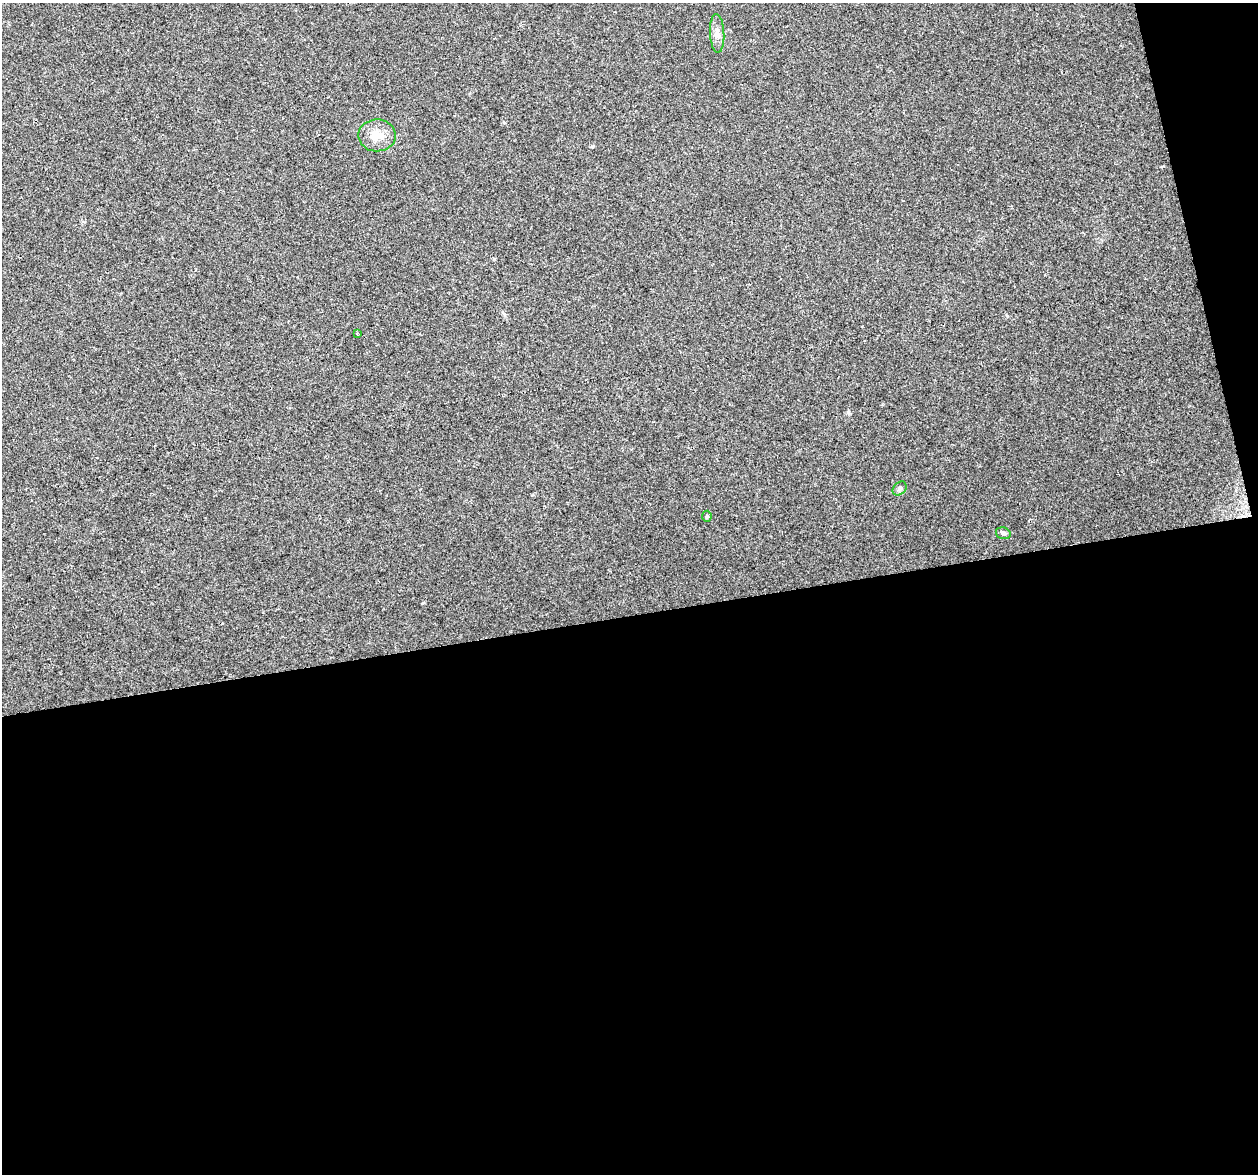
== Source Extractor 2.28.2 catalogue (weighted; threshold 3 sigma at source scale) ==
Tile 16 of 4 x 4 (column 4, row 4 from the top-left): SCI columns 3767-5022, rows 86-1257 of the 5022 x 4810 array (HDU 1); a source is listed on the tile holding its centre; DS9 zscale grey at full resolution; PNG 1260 x 1176 px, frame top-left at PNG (2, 3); each listed source drawn as its Kron ellipse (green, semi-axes under 4 px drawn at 4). Shown black and unused: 50% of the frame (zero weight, under 2 of 3 exposures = <1% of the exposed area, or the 3 px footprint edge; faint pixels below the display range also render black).
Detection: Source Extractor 2.28.2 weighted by HDU 2 'WHT'; one run over the whole footprint, this tile lists its part. Background 0.0816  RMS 0.0076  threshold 0.034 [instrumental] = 3 sigma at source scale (4.5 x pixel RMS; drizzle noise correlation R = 1.50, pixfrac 1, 0.0396/0.0396 arcsec/px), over >= 5 px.
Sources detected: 6; all 6 listed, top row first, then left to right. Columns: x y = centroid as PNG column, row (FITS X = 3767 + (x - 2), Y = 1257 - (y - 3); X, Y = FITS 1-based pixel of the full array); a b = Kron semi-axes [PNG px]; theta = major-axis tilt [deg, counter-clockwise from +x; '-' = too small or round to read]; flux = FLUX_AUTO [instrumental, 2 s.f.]
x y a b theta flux
717 33 19 7 -87 4.9
377 135 19 16 -2 11
357 334 3 2 - 0.83
900 488 8 6 46 1.9
707 516 5 5 - 0.96
1003 533 7 5 -15 1.5